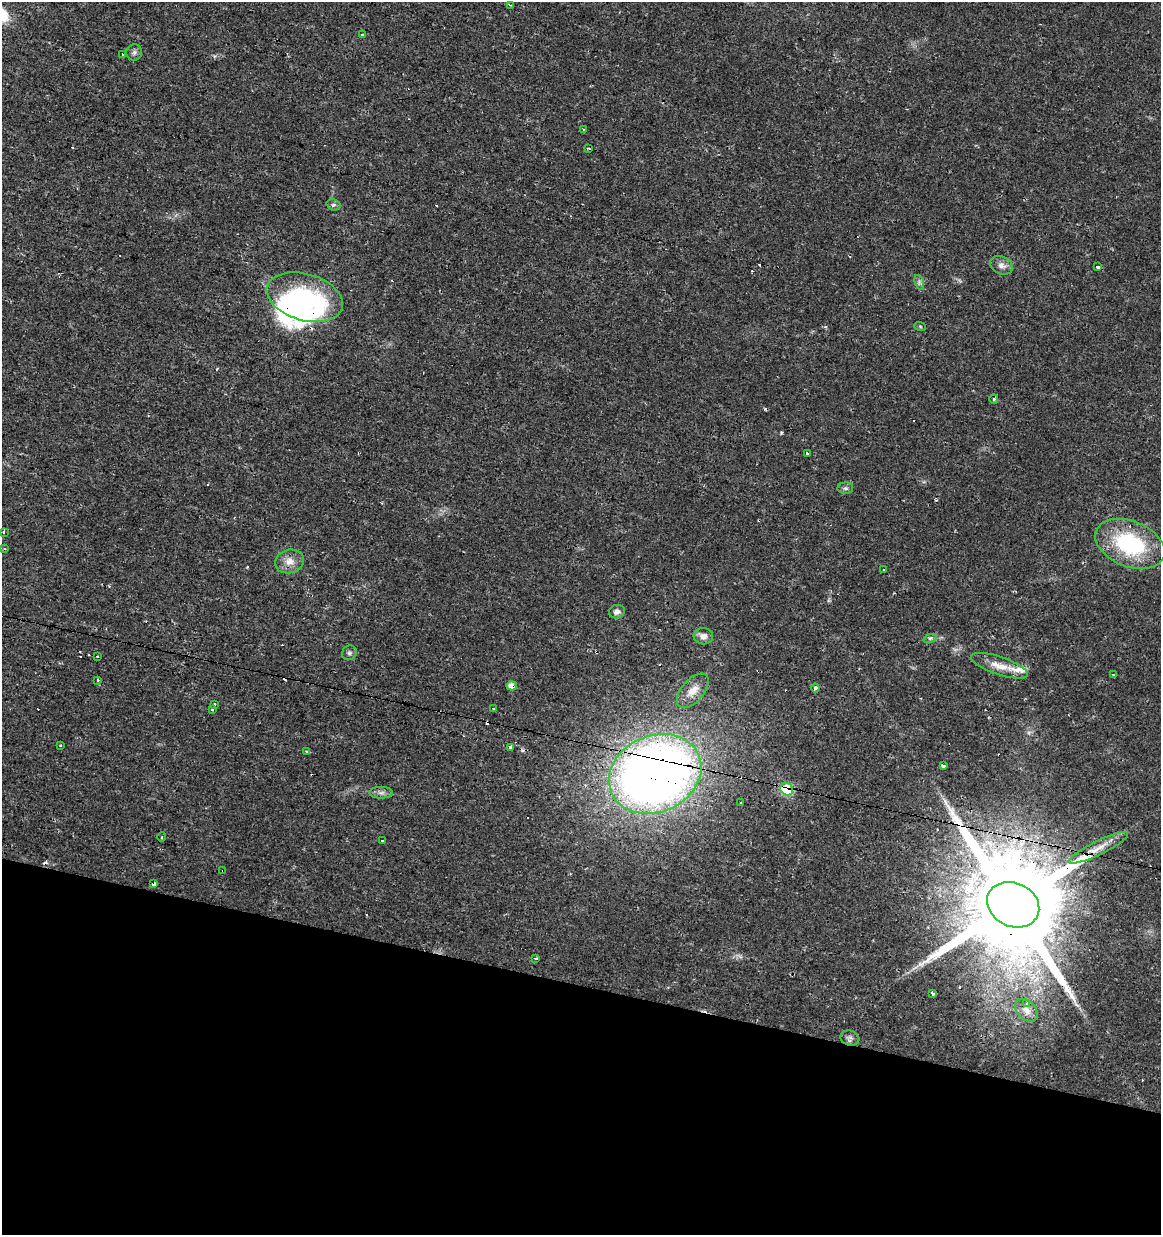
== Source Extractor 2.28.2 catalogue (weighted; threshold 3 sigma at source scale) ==
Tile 15 of 4 x 4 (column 3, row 4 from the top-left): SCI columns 2604-3762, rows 1-1233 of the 5145 x 4941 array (HDU 1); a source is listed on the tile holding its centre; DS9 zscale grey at full resolution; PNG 1163 x 1237 px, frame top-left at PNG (2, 2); each listed source drawn as its Kron ellipse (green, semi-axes under 4 px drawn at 4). Shown black and unused: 20% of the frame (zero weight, under 2 of 3 exposures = <1% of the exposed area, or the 3 px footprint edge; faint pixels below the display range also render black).
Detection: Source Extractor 2.28.2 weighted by HDU 2 'WHT'; one run over the whole footprint, this tile lists its part. Background 0.0131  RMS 0.003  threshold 0.0136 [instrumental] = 3 sigma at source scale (4.5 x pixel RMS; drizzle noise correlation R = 1.50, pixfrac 1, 0.0396/0.0396 arcsec/px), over >= 5 px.
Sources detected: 80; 3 inside a brighter object's white glare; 23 cosmic-ray / hot-pixel residue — neither listed nor drawn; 1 inside a brighter listed object's ellipse — not listed separately; the other 53 listed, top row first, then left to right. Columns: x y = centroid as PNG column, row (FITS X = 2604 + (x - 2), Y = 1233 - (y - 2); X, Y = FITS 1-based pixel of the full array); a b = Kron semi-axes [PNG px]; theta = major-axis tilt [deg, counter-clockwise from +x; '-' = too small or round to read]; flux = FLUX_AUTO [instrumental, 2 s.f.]
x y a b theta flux
510 5 3 3 - 0.27
362 34 3 3 - 2.5
134 52 8 8 - 0.96
123 54 3 2 - 0.61
583 129 3 2 - 0.54
589 149 3 3 - 0.65
333 205 7 5 -18 0.66
1001 265 12 8 -24 1.8
1098 266 3 3 - 2.9
919 282 7 4 -72 0.76
305 297 39 23 -16 28
920 326 6 3 -20 0.37
994 399 4 4 - 0.38
808 453 4 3 - 2.7
845 488 8 6 1 0.72
3 532 4 3 - 0.53
1130 544 36 22 -22 29
5 549 3 2 - 0.27
290 561 14 11 17 3.1
884 569 3 3 - 5
617 612 8 6 16 1.3
703 636 9 8 - 1.7
930 638 7 4 18 0.57
349 653 8 7 - 0.9
97 656 3 3 - 0.95
999 666 30 9 -19 4.4
1113 674 3 2 - 0.19
97 680 3 3 - 1.4
512 686 5 4 - 2.1
815 688 4 4 - 0.88
693 691 20 11 49 3.8
214 705 3 3 - 1.1
212 709 3 3 - 0.38
494 709 3 3 - 1.5
60 746 3 2 - 0.3
511 747 4 3 - 2.1
306 752 3 2 - 0.81
943 765 3 3 - 13
655 774 48 38 24 290
787 789 7 6 - 21
381 793 12 6 0 1.2
741 803 3 3 - 1.2
162 837 5 3 - 0.26
383 841 4 3 - 1.7
1098 848 33 7 26 4.5
223 870 2 2 - 0.44
153 884 4 3 - 0.85
1013 905 27 22 -25 9100
536 959 3 3 - 1.2
933 993 3 3 - 6.4
1026 1003 3 3 - 3.2
1026 1010 13 9 -46 2.5
850 1038 9 7 -16 1.1
Overlapping masked pixels (flux is a lower limit): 5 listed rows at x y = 512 686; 655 774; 787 789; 223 870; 1013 905
Unlisted compact peaks at least as high as the median listed source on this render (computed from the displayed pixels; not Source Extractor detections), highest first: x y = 781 433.